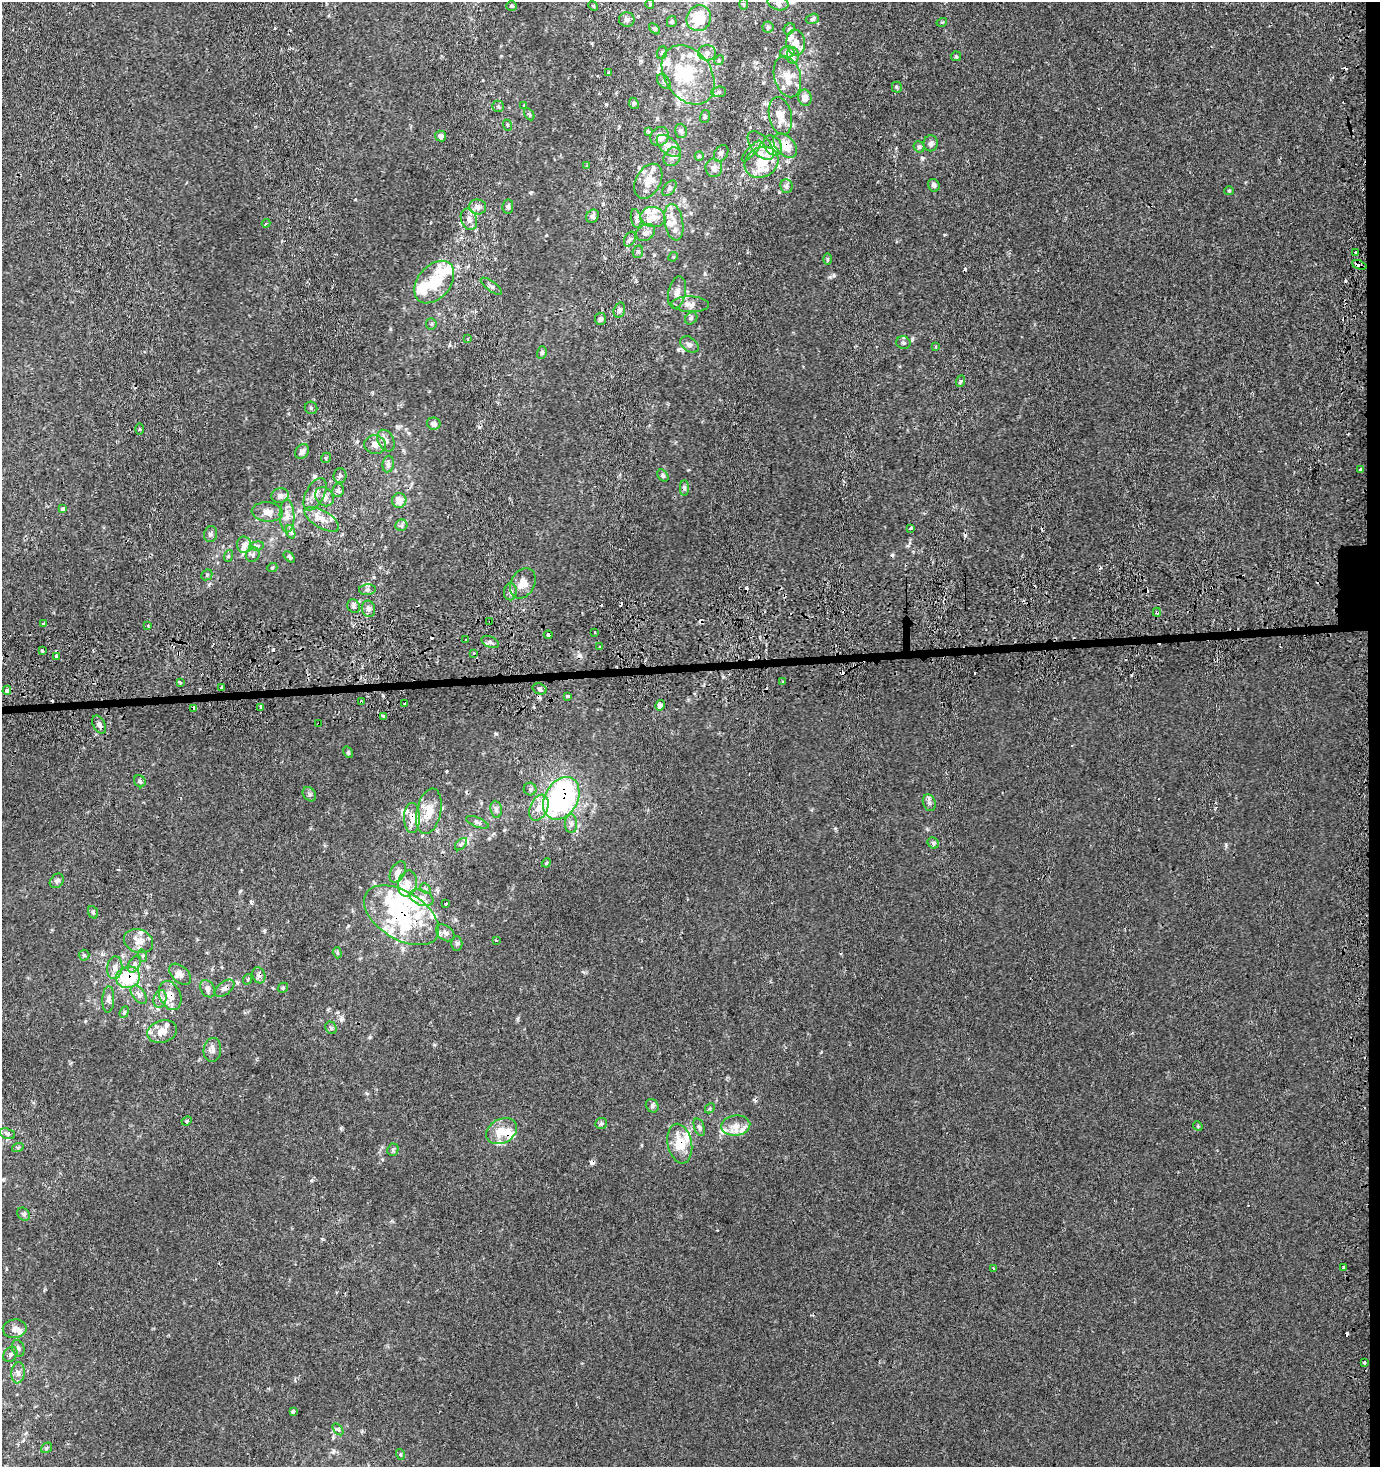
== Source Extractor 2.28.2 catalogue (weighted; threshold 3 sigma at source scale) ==
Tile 6 of 3 x 3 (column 3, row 2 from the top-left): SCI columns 2787-4164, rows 1498-2962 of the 4188 x 4463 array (HDU 1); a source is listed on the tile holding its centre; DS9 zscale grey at full resolution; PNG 1382 x 1469 px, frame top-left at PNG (2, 2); each listed source drawn as its Kron ellipse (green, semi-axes under 4 px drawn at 4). Shown black and unused: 2% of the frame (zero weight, under 2 of 3 exposures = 3% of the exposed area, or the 3 px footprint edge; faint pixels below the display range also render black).
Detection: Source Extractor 2.28.2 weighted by HDU 2 'WHT'; one run over the whole footprint, this tile lists its part. Background 7.90e-04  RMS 0.0026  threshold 0.0116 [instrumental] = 3 sigma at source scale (4.5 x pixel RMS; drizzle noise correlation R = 1.50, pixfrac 1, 0.0396/0.0396 arcsec/px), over >= 5 px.
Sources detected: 300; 4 inside a brighter object's white glare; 34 cosmic-ray / hot-pixel residue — neither listed nor drawn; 43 inside a brighter listed object's ellipse — not listed separately; the other 219 listed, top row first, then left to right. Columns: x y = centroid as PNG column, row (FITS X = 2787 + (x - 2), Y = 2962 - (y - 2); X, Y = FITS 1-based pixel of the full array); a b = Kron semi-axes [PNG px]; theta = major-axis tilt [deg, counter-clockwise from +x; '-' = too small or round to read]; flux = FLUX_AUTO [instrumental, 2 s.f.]
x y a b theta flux
778 3 11 7 -18 1.2
650 4 5 4 - 0.27
743 4 6 4 -89 0.26
512 6 5 4 - 0.36
593 6 5 4 - 0.29
699 18 13 12 - 7
627 19 8 7 - 0.92
812 19 7 5 16 0.49
672 21 5 5 - 0.41
942 22 5 3 - 0.28
768 27 5 5 - 0.52
654 29 7 4 -45 0.39
789 29 6 5 - 0.42
796 43 13 9 -84 2.1
787 52 7 6 - 0.81
662 53 6 5 - 0.42
707 53 9 7 1 1.2
793 56 8 6 86 0.73
956 56 5 5 - 0.34
719 60 5 4 - 0.31
608 73 4 3 - 0.28
688 75 32 23 -56 14
787 77 21 13 -76 4.1
664 81 8 5 -50 0.6
897 87 5 5 - 0.42
719 92 7 5 5 0.62
805 98 8 6 -77 1.5
634 103 6 4 -67 0.41
524 105 3 3 - 0.3
498 106 6 5 - 0.54
529 114 7 4 -58 0.46
705 116 6 4 74 0.39
780 116 19 11 -78 3.3
507 125 6 3 -71 0.3
648 131 3 3 - 1.1
681 131 7 5 -73 0.68
441 136 5 5 - 0.93
660 136 10 8 52 2.7
931 143 8 7 - 1
773 145 11 8 -54 2.1
669 146 14 8 -41 2.1
761 146 17 9 -50 2.3
785 146 14 9 -47 4.1
919 147 6 5 - 0.57
751 151 13 3 48 0.57
721 153 9 6 61 0.79
699 156 5 4 - 0.29
672 157 10 8 55 1.3
762 162 18 14 31 5.7
587 166 4 4 - 0.26
714 168 9 8 - 1.6
648 181 19 12 61 3.8
934 185 6 5 - 0.78
786 186 7 6 - 0.79
669 188 9 5 52 0.68
1229 191 5 4 - 0.29
508 206 7 5 83 0.73
478 207 8 7 - 1.2
592 216 7 5 54 1.1
653 217 12 10 -11 2.5
636 218 9 5 -80 0.81
469 219 11 8 -69 1.6
674 222 18 9 -80 2.5
266 223 4 3 - 0.34
645 232 10 7 33 1.5
630 239 8 5 60 0.63
638 252 6 5 - 0.44
1355 252 2 2 - 0.28
673 257 5 4 - 0.27
827 259 6 4 90 0.33
1359 265 7 3 -22 1.6
434 282 24 16 50 9.6
491 286 13 5 -37 0.72
677 292 16 8 78 1.8
690 304 19 8 -2 2
619 310 8 5 72 0.72
691 318 7 5 45 0.51
600 319 6 5 - 0.67
431 324 6 5 - 0.39
468 339 3 2 - 0.94
903 343 7 6 - 0.62
689 344 10 7 -36 0.96
936 347 3 3 - 0.28
542 352 6 5 - 0.48
961 381 6 4 70 0.37
311 408 6 6 - 0.51
434 424 7 6 - 1.1
140 429 5 3 - 0.22
386 441 11 8 -62 1.3
375 445 11 9 -8 1.9
302 452 8 6 60 1.1
326 458 5 4 - 0.39
388 464 8 5 81 1
1361 470 4 3 - 0.84
340 475 7 6 - 0.68
663 475 7 5 -49 0.48
684 488 8 4 90 0.5
338 490 7 6 - 0.84
315 494 17 9 63 2.4
280 496 9 7 14 1.2
324 497 10 8 -50 1.7
399 500 7 7 - 2.6
63 508 4 3 - 1.7
267 512 16 9 -6 2.4
287 516 16 7 -89 2.1
322 519 19 8 -31 2.9
401 525 6 5 - 0.54
911 528 3 3 - 1.2
291 532 7 4 -71 0.59
211 534 8 6 75 0.72
244 545 8 7 - 1.4
257 546 7 4 5 0.45
253 554 7 6 - 0.74
228 556 6 4 72 0.35
289 557 7 4 -45 0.58
272 568 5 3 - 0.23
207 575 6 5 - 0.38
523 583 16 11 61 2.9
367 590 8 5 5 0.71
510 592 8 6 83 0.92
354 606 7 6 - 0.74
368 609 8 6 -75 1
1157 612 4 4 - 0.47
490 621 3 3 - 0.46
43 623 3 3 - 1.3
148 626 4 3 - 0.37
595 632 3 2 - 0.26
548 635 4 3 - 0.36
466 640 3 2 - 0.28
490 642 9 5 -24 0.69
600 647 3 3 - 1.3
42 651 4 3 - 2.4
474 653 3 3 - 0.5
56 656 4 3 - 1.5
180 682 4 3 - 0.6
782 682 3 2 - 0.34
222 687 3 2 - 0.38
540 689 7 5 -19 0.63
7 690 4 3 - 1.6
567 696 4 3 - 0.7
361 702 3 2 - 0.55
404 703 3 2 - 0.31
660 705 5 4 - 1.2
260 707 4 3 - 2.6
194 708 4 3 - 5.1
383 716 3 2 - 0.94
319 723 3 3 - 0.45
99 724 9 6 -61 1.1
348 752 6 4 -56 0.37
140 781 6 5 - 0.56
530 789 6 6 - 0.63
309 794 8 6 -55 0.67
561 798 23 16 60 62
929 803 8 6 -73 0.82
539 808 14 8 66 2.7
496 809 8 5 -81 0.88
429 811 23 12 78 5.1
412 818 15 8 -89 2.7
477 822 12 5 -22 0.81
571 824 9 6 90 0.99
933 843 6 5 - 0.54
461 844 7 4 45 0.59
546 863 5 3 - 0.23
398 872 11 7 61 1.5
57 881 8 6 50 0.79
407 884 13 9 77 2.4
425 889 6 4 -45 0.4
422 898 12 7 -21 1.5
446 903 3 3 - 1.9
93 912 6 5 - 0.46
401 915 42 24 -32 24
445 933 10 7 -37 1.4
496 940 3 2 - 0.42
139 941 15 11 -23 3
457 943 7 5 -88 0.58
337 953 6 4 -72 0.38
84 955 5 5 - 0.44
143 956 6 4 -72 0.42
134 964 9 5 60 0.9
115 968 11 7 84 1.6
180 974 13 8 -42 1.4
259 975 8 6 -71 0.96
128 977 12 10 16 13
248 979 5 3 - 0.27
224 988 11 6 37 1.1
283 988 5 4 - 0.33
208 989 9 6 -58 1
139 995 10 6 -51 1.2
170 995 15 10 -66 3.3
108 999 13 6 87 1.1
160 999 9 6 74 1.2
124 1012 6 4 68 0.36
331 1028 6 5 - 0.58
162 1032 15 11 17 2.8
212 1050 12 8 85 1.4
652 1106 7 6 - 0.68
710 1108 5 4 - 0.36
187 1121 5 4 - 0.32
601 1123 6 5 - 0.48
736 1126 14 10 6 2.5
1198 1126 5 4 - 0.29
699 1127 9 5 -72 0.68
502 1131 16 12 28 4.2
7 1134 8 5 -19 0.6
680 1144 20 12 -79 6.2
18 1147 6 3 18 0.35
393 1150 6 5 - 0.47
23 1214 7 5 -50 0.59
993 1268 3 3 - 0.29
1343 1268 3 3 - 0.66
15 1329 12 9 8 1.5
18 1348 8 6 -71 0.63
10 1354 8 6 53 0.72
1364 1362 3 3 - 0.69
18 1373 10 6 84 1.1
293 1412 3 3 - 1.2
338 1429 7 4 -53 0.5
46 1448 6 4 36 0.45
400 1454 5 3 - 0.32
Overlapping masked pixels (flux is a lower limit): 17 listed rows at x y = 785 146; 1359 265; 322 519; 1157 612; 490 621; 7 690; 361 702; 194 708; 319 723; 561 798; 412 818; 401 915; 259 975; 128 977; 224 988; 170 995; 680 1144
Isophote crosses this tile's border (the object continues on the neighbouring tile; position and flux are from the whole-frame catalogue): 1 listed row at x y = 778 3
Unlisted compact peaks at least as high as the median listed source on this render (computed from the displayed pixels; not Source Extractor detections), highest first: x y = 834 275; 779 192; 912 340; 85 1021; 944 235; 370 1037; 531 192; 1226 844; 434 1045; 390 329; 835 828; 311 1180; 504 830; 496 734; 606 104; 518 1018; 688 470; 251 902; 355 199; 546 235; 341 1128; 927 829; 489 838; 237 983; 264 931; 821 1052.